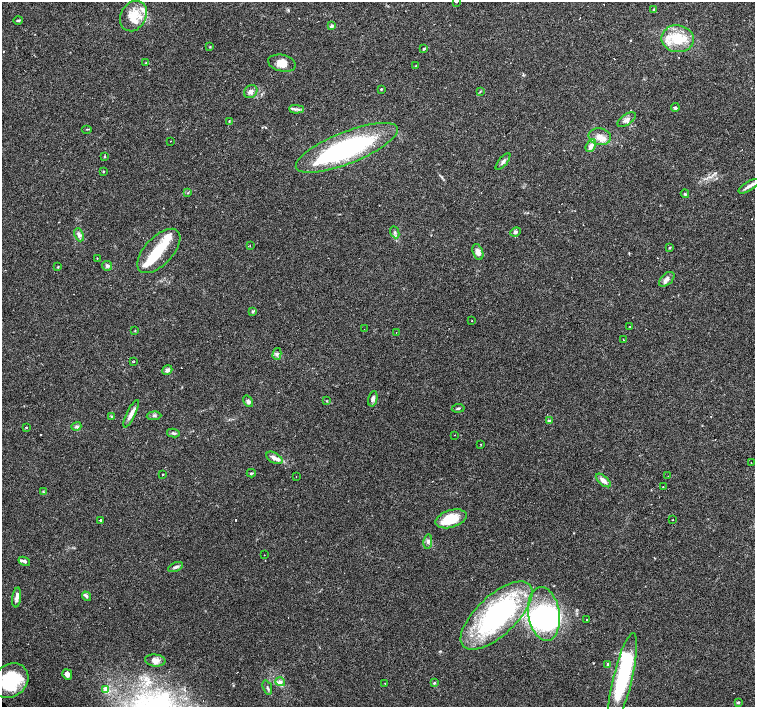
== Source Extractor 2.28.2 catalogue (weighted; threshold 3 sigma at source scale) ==
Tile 10 of 4 x 4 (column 2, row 3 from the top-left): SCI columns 1506-3010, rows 1566-2975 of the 6022 x 6015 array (HDU 1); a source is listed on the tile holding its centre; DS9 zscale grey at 2 x 2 block average (1 PNG px = mean of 2 x 2 image px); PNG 757 x 709 px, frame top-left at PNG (2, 2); each listed source drawn as its Kron ellipse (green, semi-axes under 4 px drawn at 4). Shown black and unused: <1% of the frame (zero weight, under 3 of 4 exposures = <1% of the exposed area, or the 3 px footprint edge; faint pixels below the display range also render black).
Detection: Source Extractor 2.28.2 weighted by HDU 2 'WHT'; one run over the whole footprint, this tile lists its part. Background 0.0253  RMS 0.0033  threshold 0.0148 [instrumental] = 3 sigma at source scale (4.5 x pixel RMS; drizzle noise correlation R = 1.50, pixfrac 1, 0.0396/0.0396 arcsec/px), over >= 5 px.
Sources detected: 130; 6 inside a brighter object's white glare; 21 cosmic-ray / hot-pixel residue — neither listed nor drawn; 8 inside a brighter listed object's ellipse — not listed separately; the other 95 listed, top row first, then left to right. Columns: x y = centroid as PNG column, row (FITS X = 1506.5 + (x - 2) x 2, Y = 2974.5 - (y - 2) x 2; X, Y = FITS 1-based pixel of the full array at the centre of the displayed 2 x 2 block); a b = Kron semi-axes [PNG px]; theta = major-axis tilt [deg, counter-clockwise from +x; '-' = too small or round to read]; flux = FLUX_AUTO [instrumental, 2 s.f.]
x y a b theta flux
456 2 2 2 - 4.9
654 10 4 3 - 0.76
133 16 16 12 59 16
18 20 5 2 - 1.2
332 26 3 3 - 1.6
678 39 16 13 -9 23
210 47 3 2 - 0.53
424 49 4 3 - 0.63
146 63 3 2 - 0.38
282 63 14 8 -13 7.6
416 66 3 2 - 0.5
381 89 3 2 - 0.78
251 91 7 6 - 2.9
480 91 3 2 - 0.5
675 108 4 3 - 1.1
296 109 7 2 -3 1.9
627 120 10 5 35 3.1
229 121 3 2 - 0.38
87 129 5 2 - 0.45
600 137 11 8 -9 7
171 141 2 2 - 0.55
591 146 6 4 59 3.9
347 148 54 16 22 130
105 157 3 2 - 0.65
503 162 10 4 51 2.2
103 171 3 2 - 0.5
749 186 11 4 32 3.5
188 193 3 2 - 0.51
685 194 4 3 - 0.75
395 232 6 3 -66 1.5
516 232 5 4 - 1.7
79 235 7 4 -66 2.3
250 245 2 2 - 0.75
670 247 3 2 - 0.5
159 251 28 14 46 24
478 252 8 5 -71 4.1
97 258 2 2 - 0.27
107 266 5 4 - 1.6
58 267 3 2 - 0.54
667 279 9 5 41 3
253 311 4 3 - 0.97
472 321 2 2 - 0.42
629 326 2 2 - 0.54
364 329 2 2 - 0.41
135 331 3 2 - 0.36
396 333 2 2 - 1.5
623 340 2 2 - 0.45
277 354 6 4 75 1.8
133 361 3 2 - 0.63
167 370 5 4 - 2.3
373 399 8 4 78 2.5
248 401 6 4 -55 1.8
327 401 3 2 - 0.5
458 408 6 3 7 1.1
131 414 15 4 64 4.3
111 416 3 3 - 0.66
154 416 7 3 2 1.3
549 421 4 3 - 1.6
76 426 5 4 - 1.3
26 428 2 2 - 1.4
173 433 6 3 -12 1.4
455 435 2 2 - 0.26
481 444 3 2 - 0.32
274 458 9 5 -29 3.5
751 463 2 2 - 0.2
251 473 4 3 - 0.87
162 475 3 2 - 0.37
668 476 2 2 - 0.33
296 477 2 2 - 0.57
603 480 9 4 -39 4
663 487 2 2 - 2.7
43 492 3 2 - 0.52
451 519 16 8 17 22
673 519 2 2 - 0.56
101 521 2 2 - 3.8
428 541 7 3 83 1.6
264 555 2 2 - 0.3
24 561 6 3 -22 2.3
175 567 8 4 26 2.1
86 596 5 3 - 1.5
17 597 10 3 84 3.7
544 614 27 15 -81 110
496 616 45 20 43 120
587 619 2 2 - 0.79
155 660 10 6 -6 3.8
608 664 3 3 - 1.2
67 674 5 5 - 3.6
623 679 47 9 76 82
10 681 19 16 41 41
280 682 5 3 - 1.9
385 683 2 2 - 0.36
434 683 3 3 - 0.83
267 687 7 2 -71 1.1
106 690 3 3 - 14
738 703 4 3 - 0.75
Isophote crosses this tile's border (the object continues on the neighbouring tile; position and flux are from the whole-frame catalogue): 2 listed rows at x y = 456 2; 10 681
Diffuse or blended objects may show on this block-average render without a row.